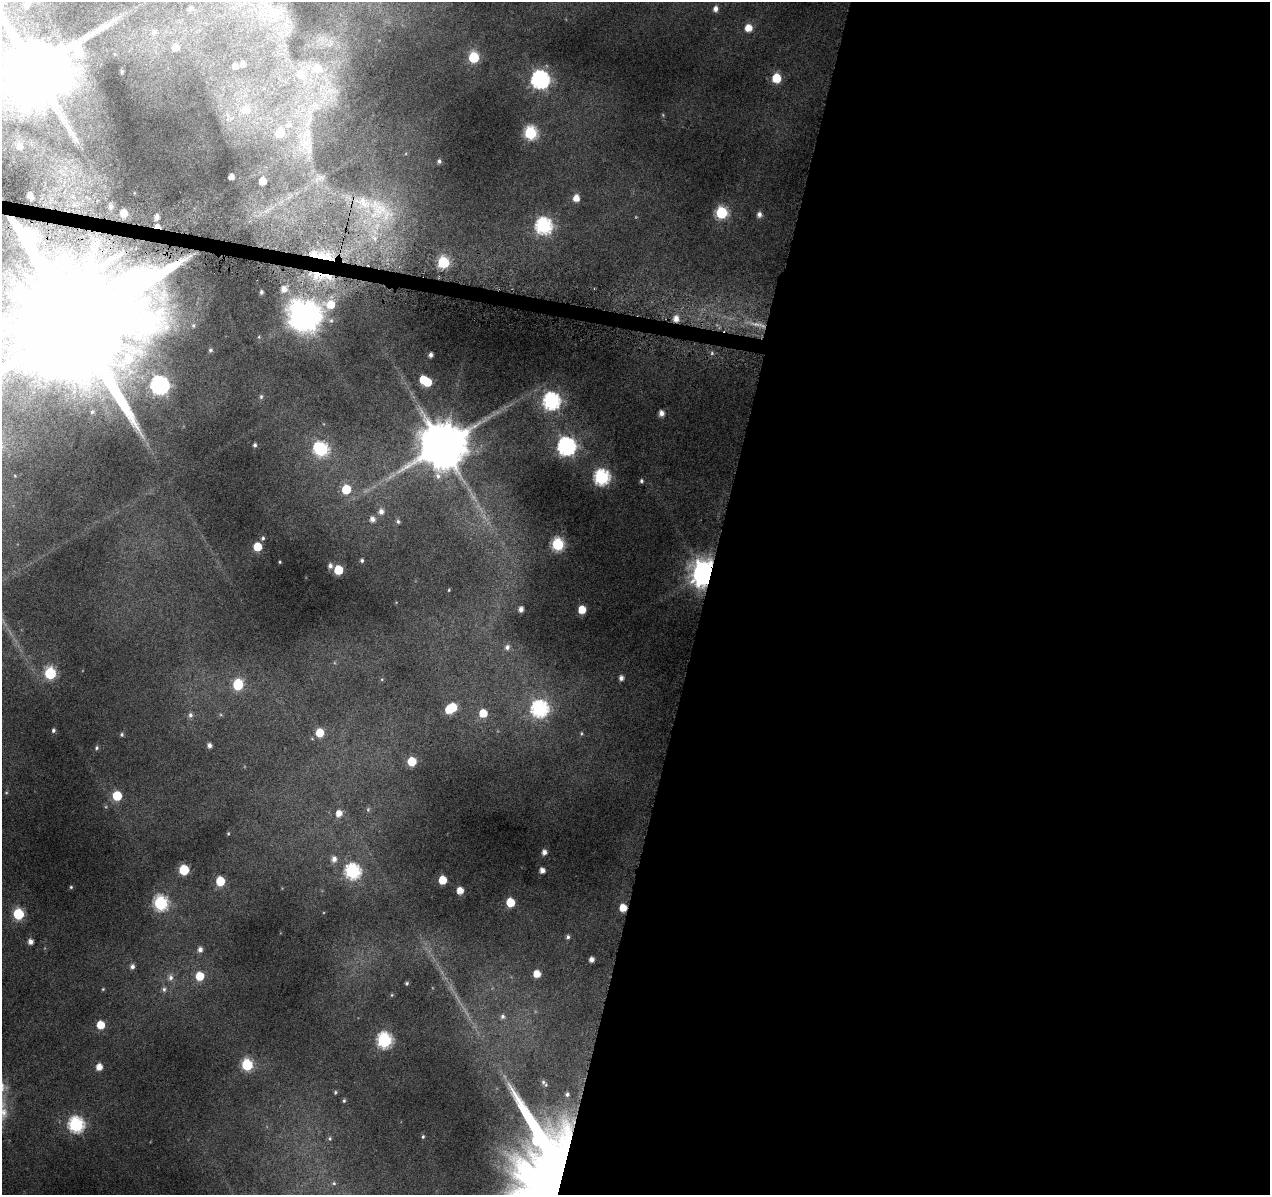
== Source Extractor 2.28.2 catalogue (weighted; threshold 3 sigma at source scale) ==
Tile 12 of 4 x 4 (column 4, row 3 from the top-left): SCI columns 3804-5071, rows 1424-2616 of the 5091 x 5324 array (HDU 1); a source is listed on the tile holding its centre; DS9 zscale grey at full resolution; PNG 1272 x 1197 px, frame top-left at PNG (2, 2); no overlay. Shown black and unused: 45% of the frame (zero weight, under 4 of 8 exposures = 2% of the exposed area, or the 3 px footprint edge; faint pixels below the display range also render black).
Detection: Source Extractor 2.28.2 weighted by HDU 2 'WHT'; one run over the whole footprint, this tile lists its part. Background 0.093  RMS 0.0096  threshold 0.0392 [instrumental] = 3 sigma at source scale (4.09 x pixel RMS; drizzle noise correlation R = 1.36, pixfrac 0.8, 0.0396/0.0396 arcsec/px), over >= 5 px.
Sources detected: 129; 6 inside a brighter object's white glare — not listed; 1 inside a brighter listed object's ellipse — not listed separately; the other 122 listed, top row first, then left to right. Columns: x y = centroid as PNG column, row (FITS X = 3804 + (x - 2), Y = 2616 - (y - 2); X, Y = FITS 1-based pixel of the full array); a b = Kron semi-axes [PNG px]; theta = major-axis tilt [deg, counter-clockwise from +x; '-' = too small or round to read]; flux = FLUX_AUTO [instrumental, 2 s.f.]
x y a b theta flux
26 5 5 4 - 1.7
190 8 7 6 - 2.2
715 9 6 5 - 3.6
748 28 6 5 - 11
154 31 7 6 - 2.1
175 47 6 6 - 6.3
474 57 6 6 - 55
242 64 6 6 - 4
235 66 6 6 - 3.5
34 68 17 13 56 7600
317 68 9 9 - 9.7
301 75 9 8 - 10
776 78 6 5 - 28
540 79 7 7 - 290
246 109 9 9 - 9.9
289 124 8 8 - 3.8
280 133 7 6 - 20
530 133 6 6 - 99
19 146 5 5 - 4.1
439 161 5 5 - 1.7
231 176 4 4 - 5.1
263 181 5 5 - 10
30 196 6 4 -52 5.2
576 198 6 5 - 7.7
363 202 13 6 -69 6
74 205 5 4 - 1.7
111 206 5 5 - 2.2
721 212 6 6 - 78
124 213 5 4 - 9.3
759 214 6 5 - 3.2
157 217 4 4 - 3.4
157 226 5 3 - 4.3
543 226 7 7 - 180
323 257 25 8 -2 24
443 262 6 6 - 75
319 274 25 8 -5 21
284 289 6 6 - 5
261 292 3 3 - 1.2
330 304 11 9 -8 15
306 316 11 11 - 930
676 319 6 6 - 5.9
75 324 45 30 86 41000
210 350 4 4 - 1.2
431 355 4 3 - 2.2
128 359 33 17 47 56
427 382 5 5 - 19
159 385 8 7 - 290
261 397 5 5 - 1.2
551 401 7 7 - 230
661 413 5 5 - 4.6
255 445 4 4 - 1.4
442 445 12 12 - 4400
566 446 7 7 - 290
321 449 8 6 -41 130
601 477 7 7 - 170
641 481 5 4 - 1.4
346 489 6 6 - 25
381 512 6 5 - 3.7
372 519 6 5 - 3.4
398 521 6 4 -68 1.3
263 538 4 4 - 1.2
558 544 6 6 - 80
257 547 5 5 - 20
362 560 5 4 - 1.3
280 562 4 3 - 0.65
330 566 6 5 - 2.7
338 570 6 5 - 25
704 574 8 7 - 980
521 609 4 4 - 3.4
582 610 5 5 - 15
507 647 7 5 77 2.4
50 673 6 6 - 65
621 678 5 4 - 2.8
238 684 7 6 - 38
452 707 6 6 - 21
539 709 7 7 - 190
483 713 6 6 - 16
190 715 6 6 - 2.1
53 730 4 4 - 1.5
320 733 6 6 - 15
122 734 5 4 - 1.2
209 745 5 4 - 2.6
97 748 5 4 - 1.1
412 761 6 5 - 24
117 796 6 5 - 27
339 813 6 5 - 6.6
544 852 5 5 - 3.4
334 859 6 6 - 3.6
184 870 6 6 - 45
542 870 4 4 - 4.6
353 871 7 6 - 150
442 880 5 5 - 18
220 881 6 5 - 22
71 887 4 4 - 0.78
460 891 5 5 - 8.3
510 902 6 5 - 17
161 903 7 6 - 120
623 908 5 5 - 13
18 914 6 6 - 52
568 937 6 4 -78 1.6
30 942 5 5 - 4
200 949 6 5 - 3.1
591 960 4 4 - 3.7
132 966 6 5 - 2.4
537 974 5 5 - 9.4
200 976 6 6 - 17
171 978 7 6 - 2.7
407 983 4 4 - 1
164 989 7 5 -90 1.9
503 1016 6 6 - 2
100 1025 5 5 - 15
384 1040 7 6 - 140
247 1065 6 6 - 62
99 1067 6 5 - 6.9
543 1082 5 5 - 1.4
335 1092 5 3 - 0.83
567 1094 6 4 -78 1.5
344 1101 5 4 - 1.1
76 1125 7 7 - 160
423 1137 5 4 - 1
554 1161 105 23 -59 410
334 1183 5 4 - 1.2
Overlapping masked pixels (flux is a lower limit): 7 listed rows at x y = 157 226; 323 257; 319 274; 75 324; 704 574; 623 908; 554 1161
Isophote crosses this tile's border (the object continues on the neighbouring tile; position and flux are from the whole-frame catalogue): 2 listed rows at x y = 34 68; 75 324